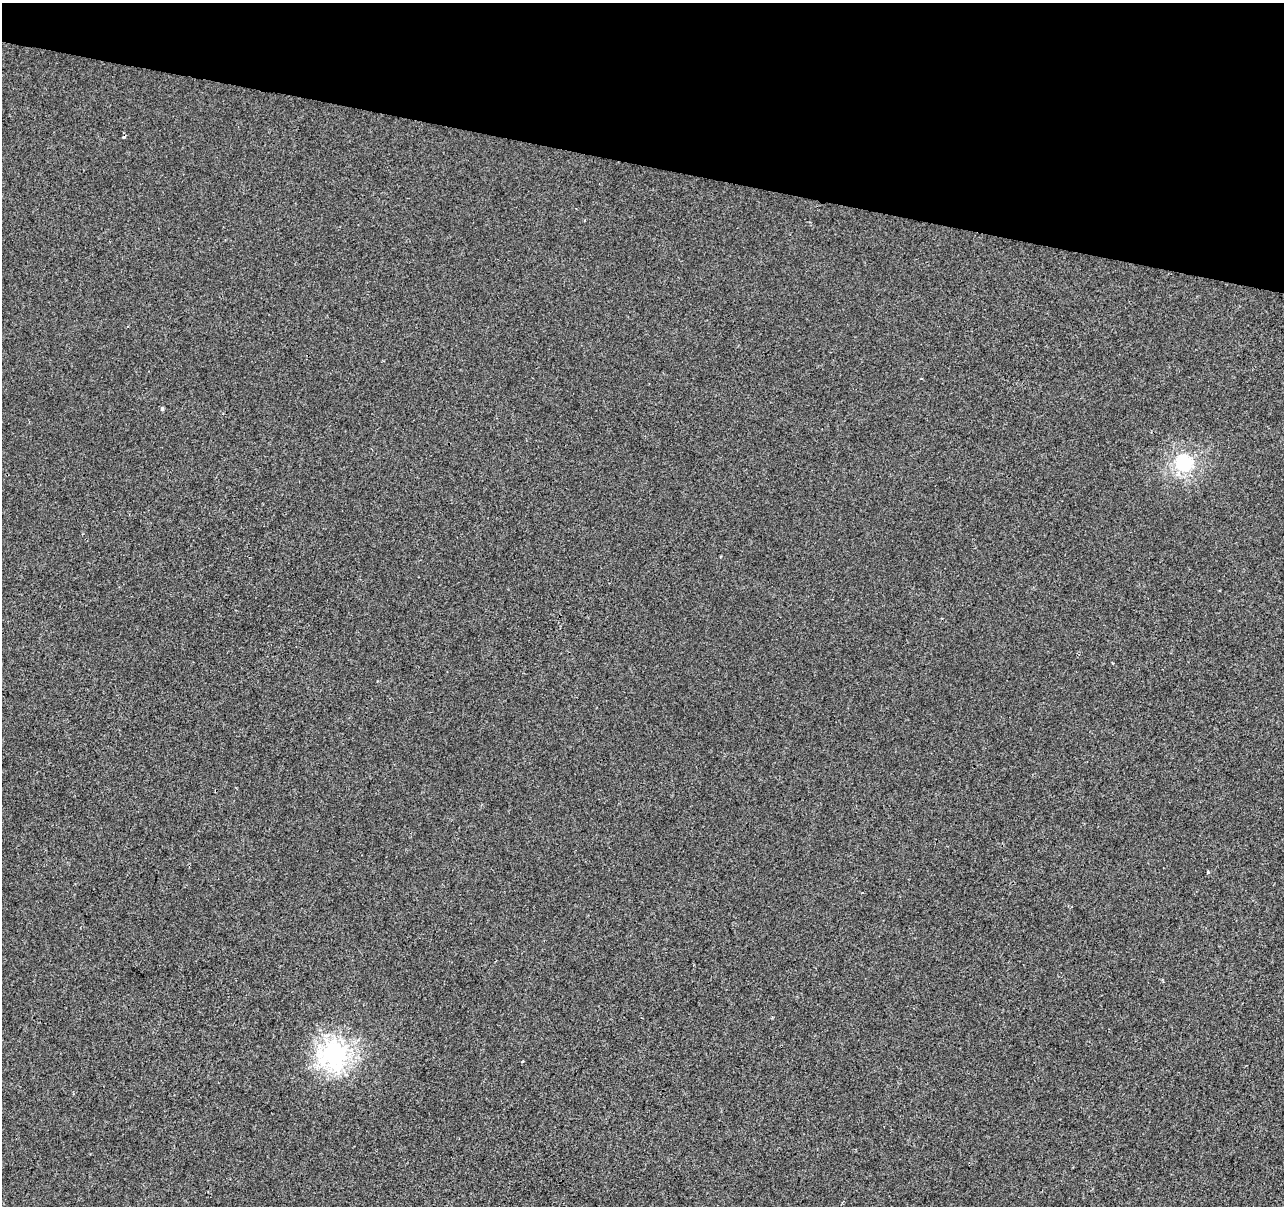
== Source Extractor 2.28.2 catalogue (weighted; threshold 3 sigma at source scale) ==
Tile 2 of 4 x 4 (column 2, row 1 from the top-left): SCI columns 1283-2564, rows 3834-5037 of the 5136 x 5319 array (HDU 1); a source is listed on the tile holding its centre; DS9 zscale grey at full resolution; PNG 1286 x 1208 px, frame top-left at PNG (2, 3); no overlay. Shown black and unused: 14% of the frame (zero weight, under 2 of 3 exposures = <1% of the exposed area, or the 3 px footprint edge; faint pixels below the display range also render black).
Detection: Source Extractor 2.28.2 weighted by HDU 2 'WHT'; one run over the whole footprint, this tile lists its part. Background 3.32e-04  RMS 0.0042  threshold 0.0188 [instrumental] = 3 sigma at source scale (4.5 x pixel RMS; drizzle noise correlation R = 1.50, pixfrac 1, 0.0396/0.0396 arcsec/px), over >= 5 px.
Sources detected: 4; all 4 listed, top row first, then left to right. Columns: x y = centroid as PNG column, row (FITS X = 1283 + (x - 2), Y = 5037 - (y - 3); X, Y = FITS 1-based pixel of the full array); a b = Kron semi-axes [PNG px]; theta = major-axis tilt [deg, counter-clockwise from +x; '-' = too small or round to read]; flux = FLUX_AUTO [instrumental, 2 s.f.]
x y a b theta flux
162 409 4 4 - 0.74
1184 463 7 6 - 110
1208 872 5 3 - 0.4
334 1053 9 8 - 280